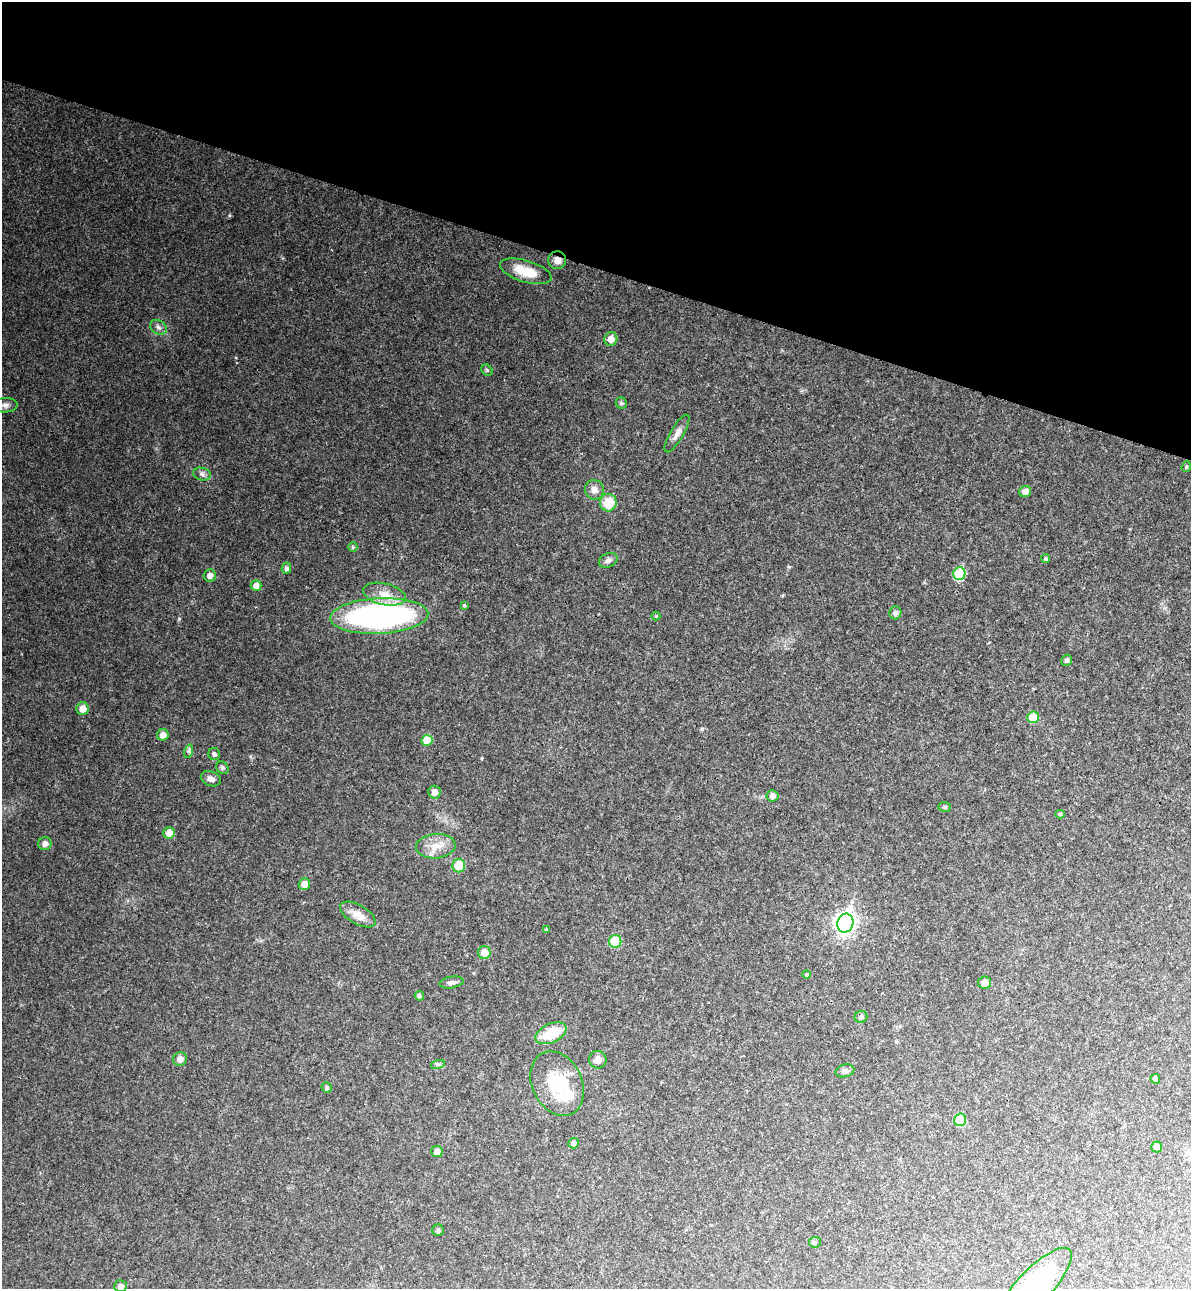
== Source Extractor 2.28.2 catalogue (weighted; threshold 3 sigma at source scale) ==
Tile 2 of 4 x 4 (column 2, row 1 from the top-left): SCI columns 1433-2621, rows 3907-5193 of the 5366 x 5236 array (HDU 1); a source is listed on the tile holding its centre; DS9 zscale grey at full resolution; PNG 1193 x 1291 px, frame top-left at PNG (2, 2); each listed source drawn as its Kron ellipse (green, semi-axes under 4 px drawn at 4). Shown black and unused: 21% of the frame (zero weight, under 3 of 4 exposures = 6% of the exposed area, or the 3 px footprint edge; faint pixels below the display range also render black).
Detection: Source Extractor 2.28.2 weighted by HDU 2 'WHT'; one run over the whole footprint, this tile lists its part. Background 0.0497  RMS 0.0045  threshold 0.0203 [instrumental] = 3 sigma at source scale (4.5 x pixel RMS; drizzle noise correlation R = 1.50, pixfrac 1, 0.05/0.05 arcsec/px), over >= 5 px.
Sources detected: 71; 1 inside a brighter object's white glare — neither listed nor drawn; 1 inside a brighter listed object's ellipse — not listed separately; the other 69 listed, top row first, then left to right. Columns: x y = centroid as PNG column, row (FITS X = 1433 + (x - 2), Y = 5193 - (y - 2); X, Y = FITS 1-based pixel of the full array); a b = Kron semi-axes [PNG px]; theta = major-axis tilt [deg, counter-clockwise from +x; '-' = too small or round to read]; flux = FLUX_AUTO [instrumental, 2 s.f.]
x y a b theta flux
557 260 9 9 - 2.8
526 271 27 10 -17 9.2
158 327 9 6 -33 1.6
611 339 7 6 - 3.9
487 370 6 5 - 0.65
621 403 6 5 - 0.91
5 405 12 7 3 2.2
677 433 21 6 60 2.9
1186 466 5 4 - 0.59
202 474 9 6 -17 1.5
594 490 10 9 - 2.5
1025 492 6 5 - 2.7
608 503 8 8 - 9.5
353 547 5 4 - 0.59
1046 559 4 4 - 0.7
608 560 10 7 26 1.7
286 568 5 4 - 1.2
959 574 6 6 - 22
210 575 6 6 - 2.2
256 586 5 5 - 3
384 594 22 10 -13 6.4
464 605 4 3 - 0.55
895 613 6 6 - 1.4
379 616 49 18 3 120
656 616 4 4 - 0.4
1067 660 6 5 - 1.2
82 709 6 6 - 3.8
1033 717 6 6 - 8.6
163 735 6 5 - 3
427 740 5 5 - 9.4
189 751 7 4 72 0.86
214 754 6 5 - 1.1
222 768 7 5 -46 0.88
211 779 10 7 -21 2.1
434 792 6 6 - 2.6
772 796 6 5 - 1.9
945 807 6 5 - 0.7
1060 814 4 4 - 0.84
169 833 6 5 - 4.6
45 844 7 6 - 2.2
436 846 20 12 4 6.3
459 866 6 6 - 11
304 884 6 5 - 3.6
358 915 20 9 -30 5
845 923 9 8 - 190
546 929 3 3 - 0.32
615 941 6 6 - 13
484 952 6 6 - 4.8
806 974 4 3 - 0.51
451 982 12 5 9 1.7
985 983 6 6 - 2.8
419 996 5 4 - 0.99
861 1017 6 6 - 1.1
551 1033 16 9 25 13
180 1059 7 6 - 2.3
598 1060 9 8 - 2.6
438 1064 7 4 17 0.83
845 1071 9 6 14 1.5
1155 1079 5 4 - 1.5
557 1084 34 25 -64 22
327 1088 5 5 - 0.88
960 1120 6 6 - 14
573 1143 5 5 - 1.9
1157 1147 5 5 - 2.9
437 1152 5 5 - 3
438 1230 6 5 - 0.96
815 1242 6 5 - 0.76
1035 1285 49 17 46 60
120 1286 6 6 - 2
Overlapping masked pixels (flux is a lower limit): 1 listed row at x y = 557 260
Isophote crosses this tile's border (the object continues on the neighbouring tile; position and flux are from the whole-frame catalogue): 1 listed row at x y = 1035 1285
Unlisted compact peaks at least as high as the median listed source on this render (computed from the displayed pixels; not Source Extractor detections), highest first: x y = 179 619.